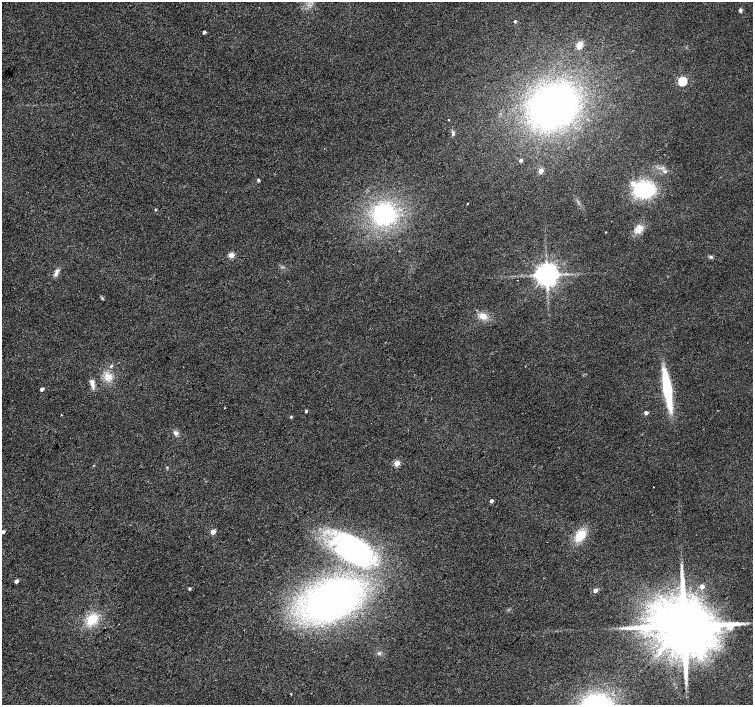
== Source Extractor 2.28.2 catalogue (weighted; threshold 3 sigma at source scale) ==
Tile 7 of 4 x 4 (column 3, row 2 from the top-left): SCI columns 3010-4511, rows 3048-4453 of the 6013 x 6028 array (HDU 1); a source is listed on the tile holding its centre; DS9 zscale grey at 2 x 2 block average (1 PNG px = mean of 2 x 2 image px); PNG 755 x 707 px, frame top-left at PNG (2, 2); no overlay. Shown black and unused: <1% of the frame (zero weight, under 2 of 3 exposures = <1% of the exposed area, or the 3 px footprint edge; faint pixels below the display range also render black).
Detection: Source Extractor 2.28.2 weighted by HDU 2 'WHT'; one run over the whole footprint, this tile lists its part. Background 0.0342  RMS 0.0086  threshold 0.0388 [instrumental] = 3 sigma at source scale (4.5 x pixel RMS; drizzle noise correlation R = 1.50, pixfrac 1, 0.0396/0.0396 arcsec/px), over >= 5 px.
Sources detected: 58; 1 inside a brighter object's white glare — not listed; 2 inside a brighter listed object's ellipse — not listed separately; the other 55 listed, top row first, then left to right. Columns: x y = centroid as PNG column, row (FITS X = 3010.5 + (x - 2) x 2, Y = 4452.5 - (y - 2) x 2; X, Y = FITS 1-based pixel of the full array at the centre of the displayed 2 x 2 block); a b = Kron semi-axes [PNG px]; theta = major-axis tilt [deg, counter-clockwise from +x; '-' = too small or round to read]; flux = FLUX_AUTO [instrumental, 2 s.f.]
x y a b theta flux
740 10 5 3 - 4.4
515 21 2 2 - 4
204 32 2 2 - 5.8
580 44 3 3 - 42
682 81 4 3 - 140
553 106 35 30 34 880
449 120 2 2 - 3.5
453 133 8 3 85 3.9
521 160 3 3 - 4.1
541 171 3 3 - 31
665 171 4 4 - 3.5
258 180 3 2 - 4.5
646 190 18 13 -13 170
467 204 2 2 - 1.2
156 209 3 2 - 2
384 214 20 18 -34 250
639 229 11 8 46 20
606 232 2 2 - 1.1
231 255 3 3 - 44
711 257 5 4 - 3.7
56 272 12 4 63 8.6
566 274 3 2 - 2
547 275 5 5 - 2400
483 316 10 8 -12 18
111 366 3 3 - 3.6
108 377 11 10 - 22
92 382 10 6 -73 10
42 389 2 2 - 9.4
667 389 40 7 -81 150
225 408 2 2 - 0.88
306 411 3 3 - 2.7
646 413 3 3 - 9.3
61 415 2 2 - 1.6
291 417 3 2 - 2.5
176 433 6 5 - 6.1
397 463 3 3 - 45
94 465 3 2 - 1
167 467 3 2 - 1.5
653 487 2 2 - 1.7
491 501 2 2 - 8.2
3 532 2 2 - 7.1
213 532 3 3 - 24
580 535 18 10 56 36
354 550 50 27 -37 370
682 566 4 2 - 2.4
16 581 3 2 - 9.8
702 586 3 3 - 17
190 589 3 2 - 3.6
595 590 3 3 - 14
331 600 46 29 26 820
92 619 16 12 37 43
684 626 16 13 20 25000
622 628 5 2 - 3.4
379 653 4 3 - 3
291 694 2 2 - 6.4
Isophote crosses this tile's border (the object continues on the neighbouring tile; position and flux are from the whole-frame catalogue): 1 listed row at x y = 3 532
Diffuse or blended objects may show on this block-average render without a row.